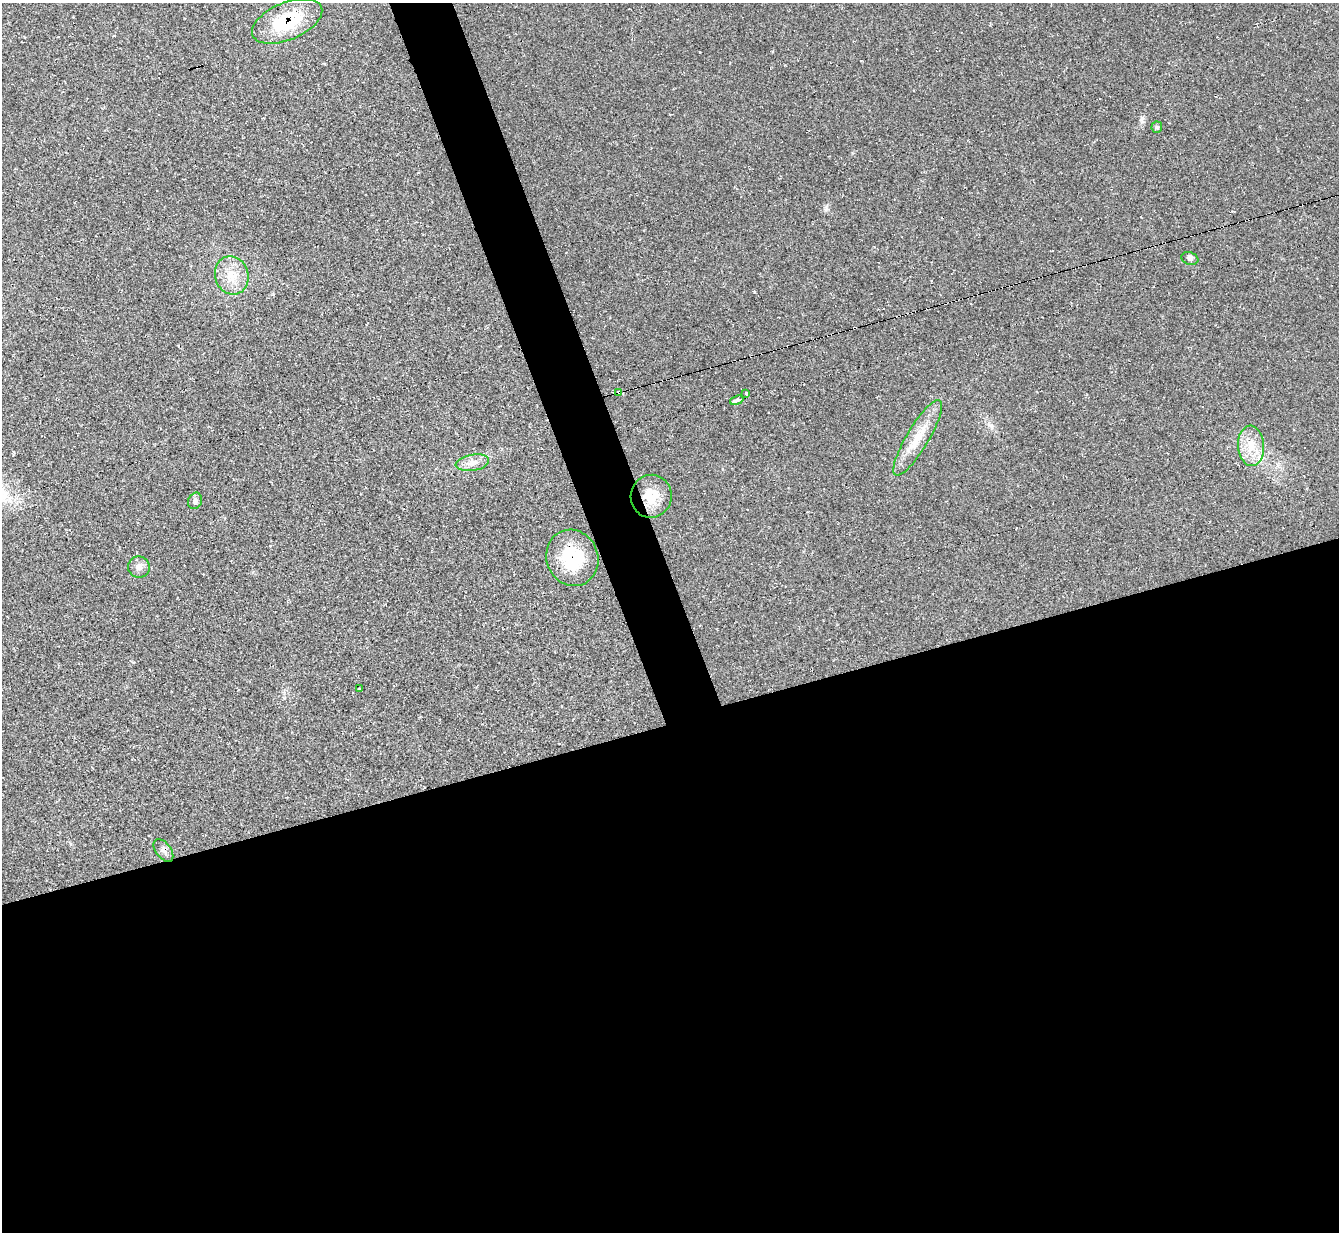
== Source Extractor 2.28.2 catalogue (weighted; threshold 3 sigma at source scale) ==
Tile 15 of 4 x 4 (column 3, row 4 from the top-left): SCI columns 2684-4020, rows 279-1508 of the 5358 x 5342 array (HDU 1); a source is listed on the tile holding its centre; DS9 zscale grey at full resolution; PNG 1341 x 1234 px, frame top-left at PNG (2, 3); each listed source drawn as its Kron ellipse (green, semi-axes under 4 px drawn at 4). Shown black and unused: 44% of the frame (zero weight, under 2 of 3 exposures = <1% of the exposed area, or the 3 px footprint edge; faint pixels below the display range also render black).
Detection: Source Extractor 2.28.2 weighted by HDU 2 'WHT'; one run over the whole footprint, this tile lists its part. Background 0.0474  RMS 0.0067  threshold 0.0302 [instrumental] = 3 sigma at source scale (4.5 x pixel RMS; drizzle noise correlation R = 1.50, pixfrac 1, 0.05/0.05 arcsec/px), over >= 5 px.
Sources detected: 18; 1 cosmic-ray / hot-pixel residue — neither listed nor drawn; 1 inside a brighter listed object's ellipse — not listed separately; the other 16 listed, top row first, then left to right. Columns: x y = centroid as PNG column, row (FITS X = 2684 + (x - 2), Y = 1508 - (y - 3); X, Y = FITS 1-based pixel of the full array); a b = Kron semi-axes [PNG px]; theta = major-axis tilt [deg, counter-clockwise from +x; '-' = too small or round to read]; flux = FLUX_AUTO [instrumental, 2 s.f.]
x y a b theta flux
287 21 37 18 23 39
1157 127 5 5 - 0.98
1190 259 9 6 -19 2.1
232 275 19 16 -72 14
619 392 3 3 - 28
746 393 3 3 - 3.1
737 400 7 3 20 16
918 438 43 11 59 17
1251 446 20 13 -85 13
472 463 17 8 9 5.3
651 496 21 20 - 15
195 501 8 7 - 1.9
572 558 28 25 -68 34
139 567 11 10 - 4.2
359 689 3 2 - 0.52
163 850 13 7 -53 3.1
Overlapping masked pixels (flux is a lower limit): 4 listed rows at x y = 287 21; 619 392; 651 496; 572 558
Unlisted compact peaks at least as high as the median listed source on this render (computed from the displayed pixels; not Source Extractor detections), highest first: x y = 826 208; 754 292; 1142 118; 133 662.